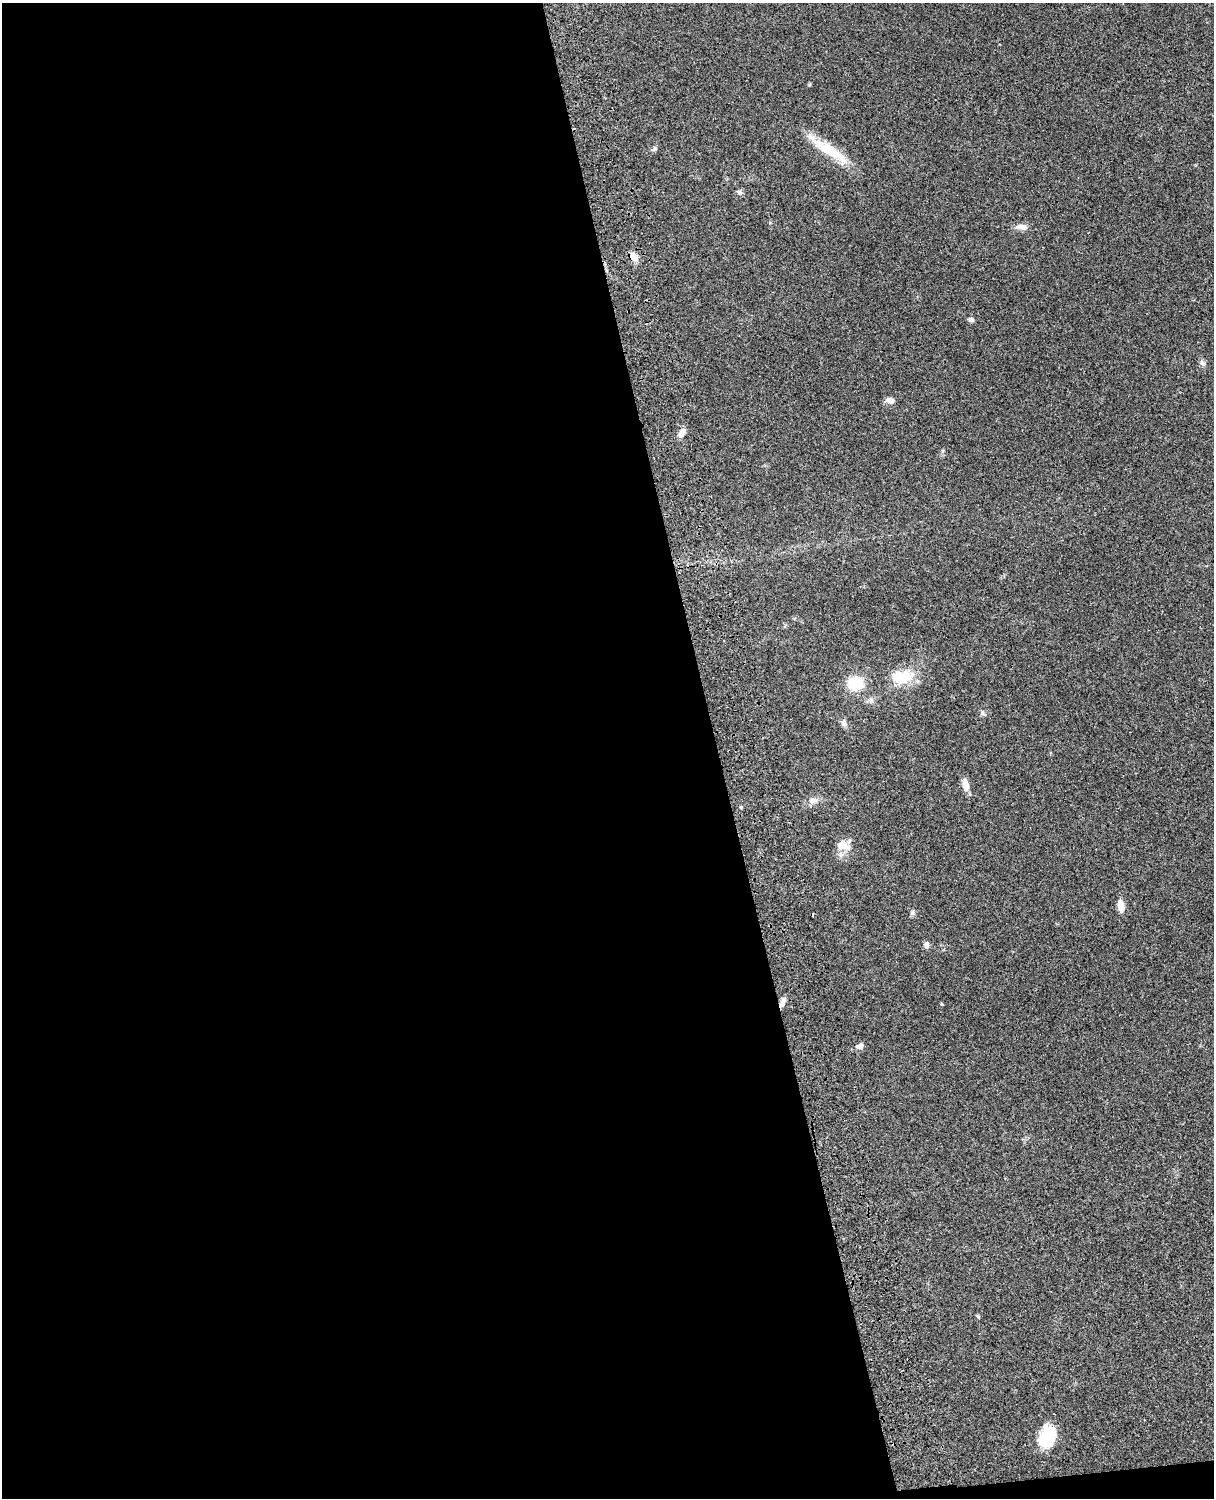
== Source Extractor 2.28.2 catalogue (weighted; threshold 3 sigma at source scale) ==
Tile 9 of 4 x 3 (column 1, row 3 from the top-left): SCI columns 122-1333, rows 277-1772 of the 5089 x 4928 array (HDU 1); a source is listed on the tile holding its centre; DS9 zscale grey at full resolution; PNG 1216 x 1500 px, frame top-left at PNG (2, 3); no overlay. Shown black and unused: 60% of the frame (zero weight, under 3 of 4 exposures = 6% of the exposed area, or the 3 px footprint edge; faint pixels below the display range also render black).
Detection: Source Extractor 2.28.2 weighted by HDU 2 'WHT'; one run over the whole footprint, this tile lists its part. Background 0.0756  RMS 0.0057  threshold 0.0259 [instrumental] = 3 sigma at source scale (4.5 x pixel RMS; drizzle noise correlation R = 1.50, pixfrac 1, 0.05/0.05 arcsec/px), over >= 5 px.
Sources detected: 24; all 24 listed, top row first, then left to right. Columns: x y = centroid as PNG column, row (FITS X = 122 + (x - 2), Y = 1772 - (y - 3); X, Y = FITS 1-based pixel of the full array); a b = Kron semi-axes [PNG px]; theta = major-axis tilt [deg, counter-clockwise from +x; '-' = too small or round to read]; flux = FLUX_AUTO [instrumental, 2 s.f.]
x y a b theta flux
654 149 9 5 41 1.2
829 150 54 12 -32 20
739 192 8 5 -20 1.2
1022 227 15 7 -6 4.2
634 256 13 9 -53 4.1
971 319 8 6 -20 1.5
1203 363 9 6 -49 1.9
890 401 10 7 -15 2.9
681 433 11 7 62 3.8
902 677 29 16 7 18
855 683 15 14 - 19
871 700 8 7 - 2
982 713 6 6 - 1.2
844 722 9 7 -63 2
966 785 14 7 -80 5.4
813 800 11 8 6 3.2
843 845 17 12 -20 7
1121 906 13 7 -81 5.5
912 912 7 6 - 1.3
926 945 9 6 -85 1.8
783 1002 13 5 68 2.8
860 1046 10 7 15 2.2
978 1316 6 4 -46 0.63
1047 1436 26 18 71 19
Overlapping masked pixels (flux is a lower limit): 2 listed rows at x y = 634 256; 783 1002
Unlisted compact peaks at least as high as the median listed source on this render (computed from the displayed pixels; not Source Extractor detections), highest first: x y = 809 85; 741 807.